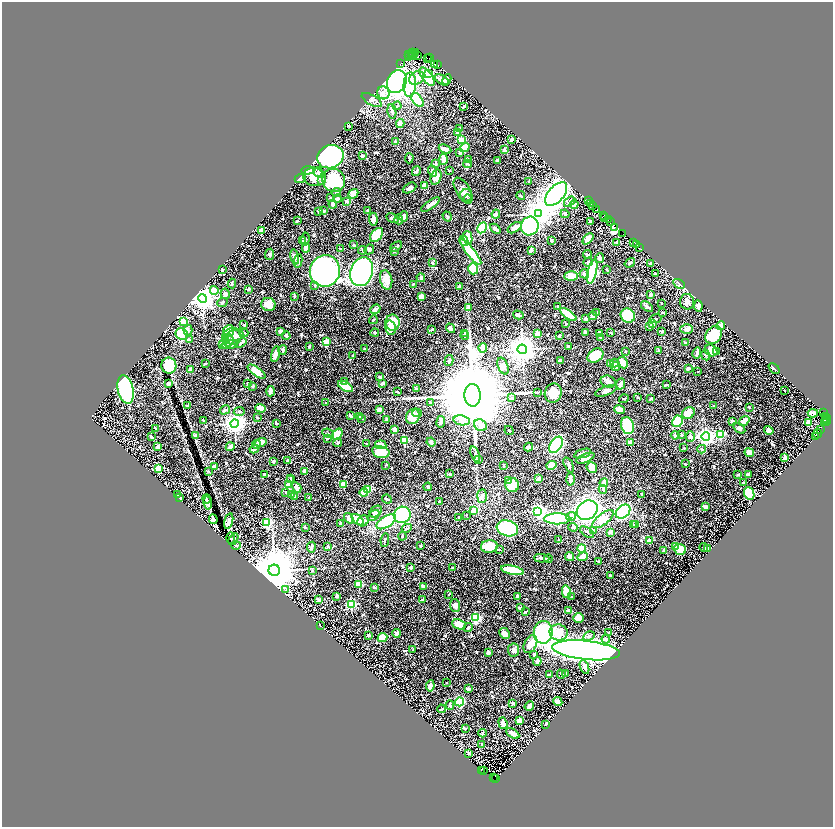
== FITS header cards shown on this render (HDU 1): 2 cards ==
NAXIS1  =                 1662
NAXIS2  =                 1650

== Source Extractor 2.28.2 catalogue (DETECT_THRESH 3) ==
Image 1662 x 1650 px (HDU 1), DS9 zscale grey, zoomed out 1/2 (1 PNG px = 2 x 2 image px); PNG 835 x 829 px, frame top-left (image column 2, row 1650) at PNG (2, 2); each listed source drawn as its Kron ellipse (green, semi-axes under 4 px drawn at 4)
Background 0.956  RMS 0.018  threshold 0.0544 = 3 sigma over >= 5 px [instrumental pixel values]
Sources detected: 843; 52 cannot appear on this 1/2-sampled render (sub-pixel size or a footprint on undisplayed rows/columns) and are neither listed nor drawn; of the other 791, the 500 brightest by FLUX_AUTO listed and drawn (291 fainter detections omitted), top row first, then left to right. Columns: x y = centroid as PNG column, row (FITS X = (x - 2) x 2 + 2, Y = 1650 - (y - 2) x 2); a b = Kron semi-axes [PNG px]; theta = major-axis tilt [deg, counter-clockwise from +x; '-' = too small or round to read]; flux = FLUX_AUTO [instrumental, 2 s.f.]
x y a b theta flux
413 52 2 2 - 44
416 52 3 2 - 140
409 54 3 1 - 57
411 55 2 1 - 40
414 55 2 1 - 130
417 55 3 3 - 220
409 56 2 2 - 9.4
427 58 2 1 - 17
430 58 3 1 - 32
400 64 2 1 - 26
435 64 3 2 - 82
437 64 2 1 - 77
428 74 4 3 - 16
427 77 10 5 -52 140
417 78 8 6 35 16
442 80 8 4 -33 22
447 80 5 4 - 5.8
397 82 11 9 66 1300
410 85 12 6 87 120
383 93 6 6 - 16
372 100 11 5 -30 13
417 100 8 4 -54 110
397 106 4 3 - 5
464 106 4 2 - 9.3
392 111 7 3 -77 10
400 124 4 3 - 15
349 126 2 2 - 4.1
459 129 4 3 - 4.8
457 132 3 2 - 6.7
461 140 3 2 - 110
511 140 2 2 - 17
396 141 2 2 - 11
465 148 5 4 - 65
445 149 6 2 -24 18
504 150 4 3 - 5.7
460 152 3 2 - 13
363 156 3 2 - 4
330 157 13 11 25 830
409 158 5 3 - 4.8
443 159 5 3 - 35
468 160 4 3 - 15
497 160 3 2 - 6.5
436 163 4 2 - 5.4
467 164 4 3 - 4
308 170 6 3 8 5
416 171 5 3 - 5.2
433 171 6 4 -70 14
449 171 2 2 - 3.6
318 172 5 3 - 4.7
314 177 11 9 -11 44
436 177 8 5 71 37
300 178 6 3 24 12
334 180 12 11 - 230
321 181 3 3 - 3.3
529 182 3 2 - 9.6
424 185 4 3 - 29
409 188 7 4 28 12
463 190 14 7 -58 21
337 192 4 3 - 4.2
353 194 5 3 - 50
556 194 14 8 49 1900
466 195 6 6 - 13
521 196 4 2 - 3.8
330 198 3 2 - 4.8
337 199 4 3 - 17
468 199 4 3 - 4.4
346 201 4 3 - 11
588 201 2 1 - 89
570 202 6 4 35 8.7
590 203 3 2 - 91
333 204 4 3 - 18
430 204 11 3 36 15
574 205 4 3 - 21
593 205 3 1 - 79
597 209 3 1 - 39
318 211 3 2 - 3.9
324 211 3 2 - 6.3
368 211 4 2 - 5.6
496 214 4 3 - 5.6
538 214 4 4 - 3900
565 214 4 4 - 9.2
447 216 5 3 - 5.8
603 216 3 2 - 110
404 217 5 3 - 16
392 218 6 3 -28 8
605 218 3 2 - 180
373 219 6 3 -87 15
399 219 5 3 - 13
608 219 2 2 - 1900
297 221 3 2 - 3.5
590 221 3 2 - 7.2
611 221 3 1 - 130
530 226 9 8 - 480
615 227 2 1 - 45
482 228 6 4 62 260
515 228 8 4 31 29
495 229 6 3 -43 15
261 231 2 2 - 50
623 233 3 2 - 160
377 235 8 5 51 100
468 238 7 3 -76 76
305 239 7 4 84 7.2
588 239 6 4 47 36
551 240 2 2 - 6.9
302 241 4 3 - 4.3
464 241 5 3 - 28
617 242 3 2 - 9.5
634 242 3 2 - 97
636 244 2 1 - 15
354 245 3 2 - 5.9
396 247 7 3 36 7
640 247 3 1 - 86
306 248 5 3 - 37
341 249 3 2 - 4.1
369 249 5 4 - 8.4
362 250 4 3 - 4.5
531 250 4 3 - 14
395 251 3 2 - 3.8
471 252 16 4 -51 180
269 254 6 4 83 7.3
587 254 4 3 - 5
295 257 7 3 -78 13
600 258 5 4 - 16
298 261 7 3 81 8.4
588 262 5 4 - 7.3
432 263 3 3 - 8.5
630 263 6 3 35 7.4
650 264 2 2 - 19
222 269 3 2 - 6.8
473 269 5 5 - 160
607 270 2 2 - 4.3
325 271 16 15 - 1500
362 272 15 11 71 1200
592 272 12 4 77 320
584 274 5 3 - 14
655 274 2 2 - 16
571 276 6 5 - 46
421 278 4 3 - 6.6
386 280 10 6 -77 37
232 284 5 2 - 4.3
413 284 3 2 - 3.6
679 284 6 2 -30 4.5
315 285 4 3 - 3.4
460 287 4 4 - 8.8
249 289 2 2 - 18
214 290 4 4 - 31
225 294 5 4 - 15
650 295 2 2 - 28
294 296 4 2 - 6.3
421 296 4 3 - 36
203 298 4 4 - 3900
222 302 5 3 - 3.9
687 302 8 7 - 23
661 303 3 2 - 3.6
268 305 7 6 - 52
558 306 3 2 - 4.7
698 306 6 4 -83 15
647 307 7 4 -34 6.1
468 308 2 2 - 30
375 309 5 3 - 14
597 312 4 3 - 6.8
663 312 3 2 - 4
568 314 9 4 -35 65
518 315 5 2 - 8.3
628 315 7 6 - 100
593 316 4 3 - 17
586 319 3 3 - 8.6
655 319 6 3 10 5.1
373 320 4 2 - 4.4
184 321 3 3 - 100
392 323 8 7 - 85
566 324 3 2 - 3.4
653 324 3 2 - 15
244 325 2 2 - 4.6
721 326 4 3 - 17
650 327 4 3 - 3.3
390 328 7 5 -76 28
450 328 5 4 - 12
687 329 6 4 2 13
188 330 5 4 - 11
431 330 4 3 - 3.3
229 331 6 5 - 55
281 331 3 3 - 27
662 331 3 3 - 3.6
586 332 3 2 - 13
244 333 4 3 - 4.5
375 333 4 3 - 4.3
465 333 4 2 - 3.8
537 333 2 2 - 49
599 333 3 3 - 22
611 333 4 2 - 4.1
182 334 6 5 - 130
233 335 10 6 1 27
465 335 4 3 - 5.2
714 335 9 7 51 150
286 336 4 3 - 6.5
560 336 4 2 - 5.7
234 337 8 7 - 26
225 338 4 3 - 3.9
601 338 3 3 - 4.6
189 339 4 3 - 3.8
229 340 6 5 - 17
327 342 2 2 - 61
685 342 2 2 - 4
241 343 6 3 39 10
222 344 4 3 - 34
230 345 8 3 7 33
309 346 3 2 - 5.1
568 346 4 2 - 8.6
483 348 5 3 - 40
365 349 3 2 - 5.8
522 349 5 4 - 5800
283 350 5 3 - 4.1
711 350 7 5 -35 39
625 351 2 2 - 9.4
659 351 3 2 - 11
716 352 3 3 - 4.4
697 353 5 2 - 14
275 354 8 3 76 31
353 355 2 2 - 9
706 355 5 3 - 5.6
595 356 8 6 33 140
560 360 3 2 - 12
449 361 6 3 74 11
205 363 2 2 - 4.2
610 363 4 3 - 18
614 363 4 3 - 11
623 363 6 4 -61 35
169 365 8 7 - 180
503 366 9 5 -69 21
615 366 4 3 - 19
688 368 3 2 - 8.7
191 369 3 3 - 14
774 369 6 2 -42 4.1
698 371 2 2 - 3.5
257 372 10 4 -36 55
380 377 3 2 - 5.6
345 381 3 3 - 9.9
608 381 8 5 -17 17
168 383 3 3 - 5.5
383 383 3 2 - 6.7
248 384 2 2 - 8.6
620 384 6 3 66 13
666 385 3 2 - 3.5
253 386 2 2 - 17
345 386 8 4 -31 80
416 389 2 2 - 20
126 390 15 7 -77 620
784 390 2 2 - 3.6
270 391 5 3 - 10
606 391 11 4 20 18
398 392 3 2 - 6.9
537 392 4 3 - 3.3
553 393 9 8 - 56
473 395 11 8 -86 110000
637 397 3 2 - 3.6
512 398 3 3 - 9.6
624 399 5 2 - 4
650 399 3 2 - 4.3
326 403 2 2 - 3.9
430 403 3 3 - 6.8
187 406 3 2 - 3.4
714 406 4 2 - 3.4
749 407 3 2 - 3.4
260 408 5 3 - 28
619 409 5 4 - 22
225 410 5 3 - 9.1
379 410 3 3 - 18
239 412 5 3 - 6.7
823 412 2 1 - 580
417 413 5 4 - 9.2
688 413 7 5 35 46
813 413 5 2 - 27
350 416 2 2 - 22
413 416 8 6 64 64
825 416 2 2 - 360
359 417 3 3 - 3.4
257 418 3 2 - 3.9
361 419 4 3 - 3.4
826 419 4 3 - 320
203 420 3 3 - 3.5
386 420 4 2 - 5.9
462 420 8 5 -10 14
825 420 2 1 - 120
678 421 6 5 - 120
744 421 6 3 37 57
827 421 2 2 - 180
441 422 6 3 81 11
732 422 2 2 - 35
824 422 3 2 - 210
234 423 4 4 - 2900
276 423 3 2 - 5
808 423 4 3 - 64
480 425 6 5 - 33
627 426 9 6 -75 170
155 428 2 2 - 3.7
739 428 7 4 -34 9.9
395 429 3 2 - 17
509 430 5 3 - 3.3
769 430 5 4 - 18
820 430 2 1 - 100
328 433 6 3 -24 4.5
337 434 6 4 50 74
817 434 5 2 - 530
195 435 3 2 - 14
675 435 4 3 - 8.3
681 435 4 3 - 9.8
720 435 3 3 - 220
690 436 5 4 - 10
151 437 3 2 - 12
706 437 4 4 - 1400
815 437 2 1 - 60
327 438 3 3 - 6.1
404 440 3 3 - 210
261 442 6 4 16 31
431 442 4 3 - 11
338 443 4 3 - 4.3
630 443 3 3 - 31
256 444 4 4 - 7.3
367 444 3 2 - 3.5
381 445 6 4 -8 29
556 445 9 5 56 450
157 447 3 2 - 8.7
230 447 4 3 - 15
528 447 4 3 - 13
684 448 3 2 - 3.7
254 449 5 3 - 11
702 449 4 4 - 4.7
381 452 9 6 -12 77
582 453 9 3 17 15
749 453 5 4 - 38
475 454 8 4 -71 8.4
585 458 9 4 24 20
785 458 3 3 - 32
478 459 3 3 - 4.4
287 460 3 2 - 8
273 462 3 2 - 8
685 464 2 2 - 3.8
385 465 2 2 - 3.4
552 465 5 3 - 69
569 465 8 3 -64 7
503 466 3 2 - 3.7
214 467 3 2 - 15
592 467 6 5 - 26
158 468 3 3 - 150
208 471 3 3 - 3.7
305 471 2 2 - 27
265 474 3 3 - 9.6
450 474 3 3 - 4
748 474 3 2 - 9.4
738 475 3 2 - 8.6
291 478 4 3 - 4
538 479 4 3 - 13
570 479 6 3 -87 15
291 480 4 3 - 4.5
508 480 3 3 - 5.8
604 483 4 2 - 32
744 483 2 2 - 11
289 484 2 2 - 77
344 484 4 3 - 31
512 485 7 6 - 88
297 487 5 3 - 15
428 487 4 2 - 5.5
603 489 4 3 - 9.1
368 490 2 2 - 100
286 492 4 2 - 3.4
364 492 4 3 - 36
749 493 6 5 - 260
178 494 3 2 - 13
642 494 3 2 - 4.7
291 495 2 2 - 9.3
482 496 7 5 86 14
295 497 3 3 - 5.3
309 497 2 2 - 5.5
179 498 4 3 - 15
207 499 4 2 - 5.5
387 499 5 2 - 5.6
439 502 3 2 - 4.3
208 503 7 4 -80 10
705 506 3 3 - 9.5
474 510 2 2 - 67
587 510 11 9 37 810
538 511 4 3 - 1000
376 512 7 5 37 22
623 512 8 6 41 510
402 515 8 8 - 230
466 515 4 3 - 3.5
373 516 7 3 40 9.1
571 516 5 4 - 7.5
459 517 3 2 - 3.5
349 518 6 4 -55 24
213 519 5 3 - 11
557 519 13 5 0 210
603 519 13 5 38 50
358 520 7 4 -42 70
229 521 8 3 74 16
363 521 6 5 - 18
386 522 11 5 32 170
267 523 3 3 - 370
340 523 3 2 - 4.6
634 525 4 3 - 3.8
636 525 3 3 - 6
573 527 4 3 - 6.6
305 528 4 3 - 3.7
407 528 5 3 - 3.8
507 528 11 7 -17 560
594 530 3 3 - 4.7
587 532 8 3 -34 5.2
610 532 4 3 - 14
402 536 4 3 - 4.4
231 538 5 2 - 3.7
233 539 6 3 57 4.6
385 540 7 2 83 4.5
559 540 3 2 - 3.3
649 540 2 2 - 61
236 546 5 2 - 3.8
328 546 3 3 - 4.8
420 546 2 2 - 7.6
489 546 8 6 7 70
311 547 5 3 - 9.9
675 547 3 2 - 140
582 548 4 3 - 88
704 548 4 2 - 9.3
707 548 4 2 - 4.4
499 549 3 2 - 5
680 549 6 5 - 35
664 550 3 2 - 13
570 556 5 4 - 22
582 557 5 3 - 39
542 558 8 3 -3 11
548 559 4 2 - 4.6
598 561 3 2 - 3.5
411 568 2 2 - 11
453 568 2 2 - 4.6
274 570 6 5 - 27000
512 570 12 4 -11 150
312 571 4 3 - 3.6
610 575 3 2 - 4.3
359 584 3 2 - 120
423 586 4 3 - 12
374 587 3 2 - 7.4
285 590 3 3 - 3.4
566 592 6 4 -76 67
449 594 2 2 - 3.4
337 596 2 2 - 18
571 596 3 2 - 4.3
518 597 4 3 - 12
319 600 2 2 - 31
422 600 4 2 - 3.4
351 605 3 3 - 300
455 605 6 5 - 22
520 608 4 3 - 8.6
568 610 3 3 - 11
526 611 4 2 - 3.9
475 618 3 3 - 450
578 618 5 5 - 48
459 624 7 5 -21 44
320 626 3 2 - 3.9
468 627 5 3 - 4.8
543 632 11 9 83 370
559 632 9 8 - 58
609 632 2 2 - 4.9
397 633 4 4 - 15
505 633 6 5 - 14
368 635 3 3 - 6.9
589 636 6 4 30 9.8
382 638 5 4 - 68
606 639 4 4 - 7.9
530 644 9 6 65 39
413 650 3 2 - 4.3
513 650 6 5 - 13
586 650 34 9 -6 2900
488 652 3 3 - 11
534 654 3 2 - 7.5
537 661 4 3 - 11
584 667 7 3 -67 26
561 674 4 2 - 6.6
566 674 3 2 - 18
549 675 3 2 - 14
446 682 2 2 - 4.2
430 686 5 3 - 16
468 689 3 2 - 11
459 702 4 4 - 290
558 702 5 3 - 11
513 703 3 2 - 7.3
450 705 4 2 - 9.1
529 706 5 3 - 16
441 709 4 2 - 3.4
519 720 2 2 - 55
503 723 6 3 -72 11
546 724 4 2 - 7
465 728 2 2 - 3.8
483 733 4 2 - 6.1
513 733 7 3 -31 20
482 744 3 3 - 5
469 753 3 2 - 4.2
481 770 2 2 - 280
483 770 2 1 - 100
493 778 3 3 - 150
496 779 2 1 - 6.7
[291 fainter detections neither listed nor drawn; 52 sub-pixel or undisplayed-footprint detections neither listed nor drawn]